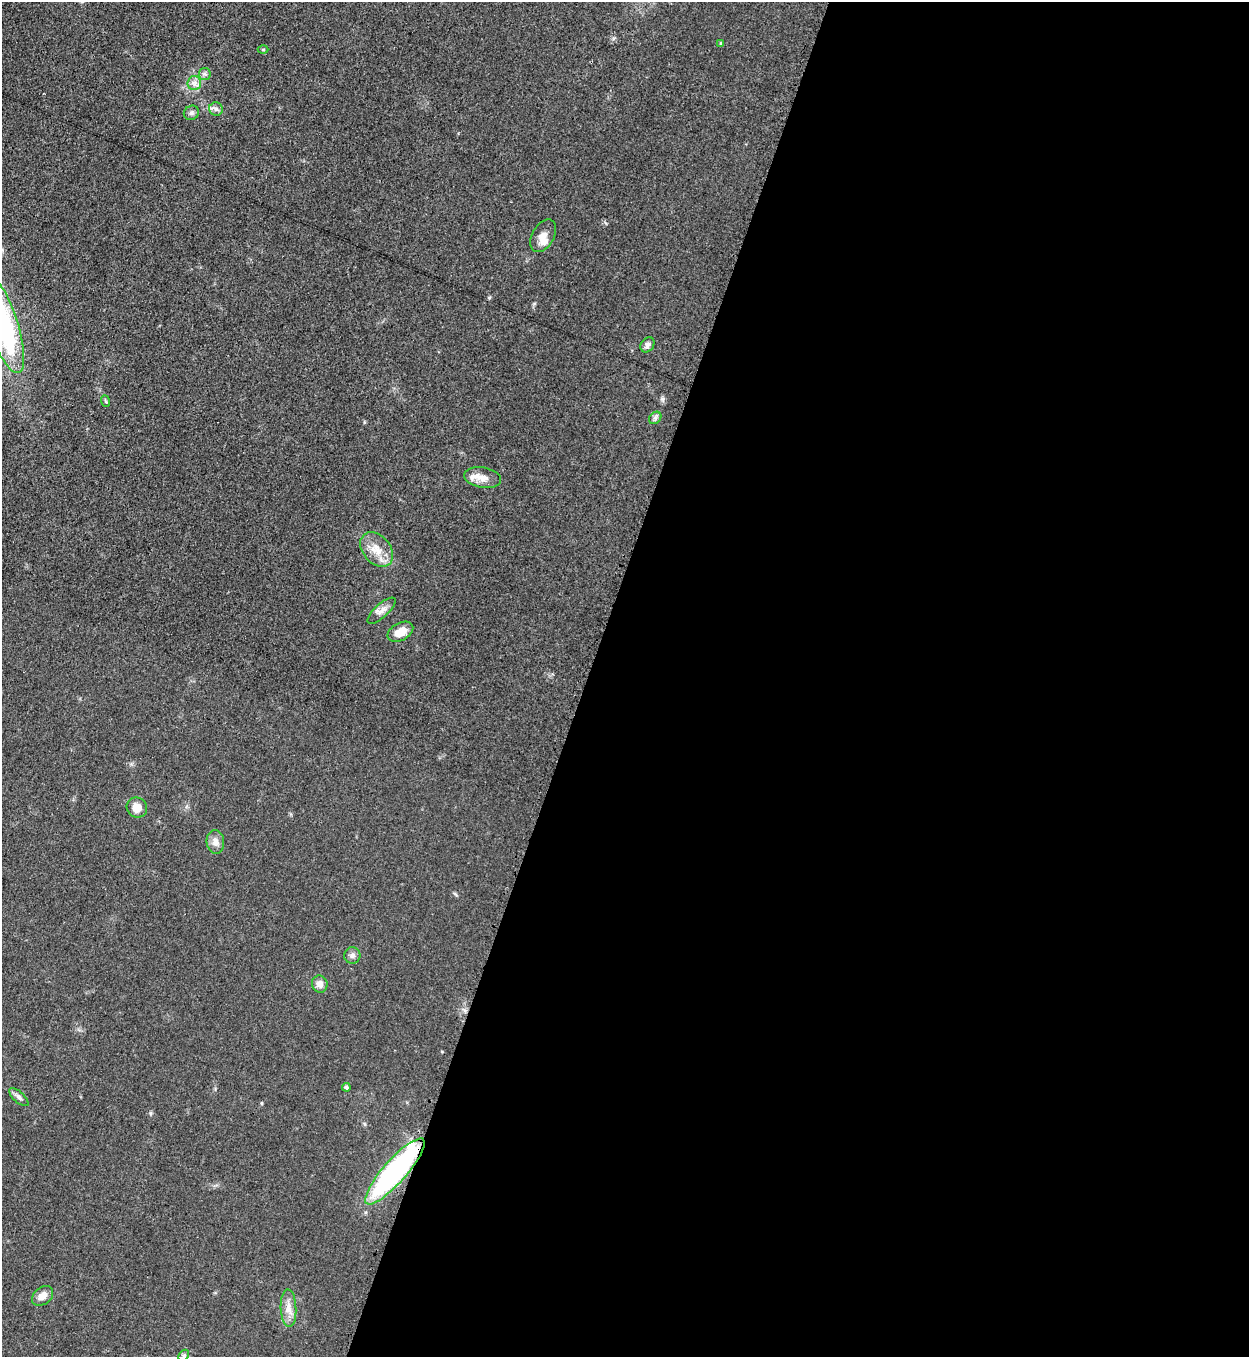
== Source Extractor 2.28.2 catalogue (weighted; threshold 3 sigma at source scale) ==
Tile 12 of 4 x 4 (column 4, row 3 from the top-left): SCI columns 4103-5349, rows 1397-2751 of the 5579 x 5500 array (HDU 1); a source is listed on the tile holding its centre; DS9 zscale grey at full resolution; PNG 1251 x 1359 px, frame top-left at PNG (2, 2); each listed source drawn as its Kron ellipse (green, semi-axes under 4 px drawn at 4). Shown black and unused: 53% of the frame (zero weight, under 3 of 4 exposures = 7% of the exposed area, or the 3 px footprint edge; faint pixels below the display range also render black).
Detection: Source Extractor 2.28.2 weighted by HDU 2 'WHT'; one run over the whole footprint, this tile lists its part. Background 0.05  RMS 0.0071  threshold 0.0321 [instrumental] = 3 sigma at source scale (4.5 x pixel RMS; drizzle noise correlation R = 1.50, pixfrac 1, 0.05/0.05 arcsec/px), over >= 5 px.
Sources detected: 28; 1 inside a brighter object's white glare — neither listed nor drawn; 2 inside a brighter listed object's ellipse — not listed separately; the other 25 listed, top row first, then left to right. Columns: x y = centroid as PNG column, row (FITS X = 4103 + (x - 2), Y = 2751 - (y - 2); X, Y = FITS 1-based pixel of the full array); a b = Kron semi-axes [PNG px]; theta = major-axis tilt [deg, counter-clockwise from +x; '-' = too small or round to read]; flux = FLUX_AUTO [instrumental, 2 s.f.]
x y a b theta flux
721 43 4 4 - 0.87
263 49 5 3 - 0.76
205 74 6 5 - 1.5
194 83 7 6 - 3
216 109 7 7 - 2.3
191 113 8 7 - 2.1
543 236 18 11 61 6.3
3 324 52 15 -72 140
647 345 8 6 55 2.7
105 401 6 3 -70 0.87
655 418 7 5 45 1.8
483 478 18 10 -9 6.6
377 550 19 13 -49 11
382 611 18 6 42 4.6
400 632 14 8 28 10
137 807 10 10 - 7.7
215 842 12 9 -85 4.4
352 955 8 8 - 2.4
320 984 8 7 - 4.8
346 1087 4 4 - 1.7
19 1097 12 5 -42 2.4
395 1171 43 11 48 150
43 1296 12 8 39 5.4
288 1308 19 8 -87 6.5
184 1355 6 4 46 1.1
Overlapping masked pixels (flux is a lower limit): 1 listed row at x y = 395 1171
Isophote crosses this tile's border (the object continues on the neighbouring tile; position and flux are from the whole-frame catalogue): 1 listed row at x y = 3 324